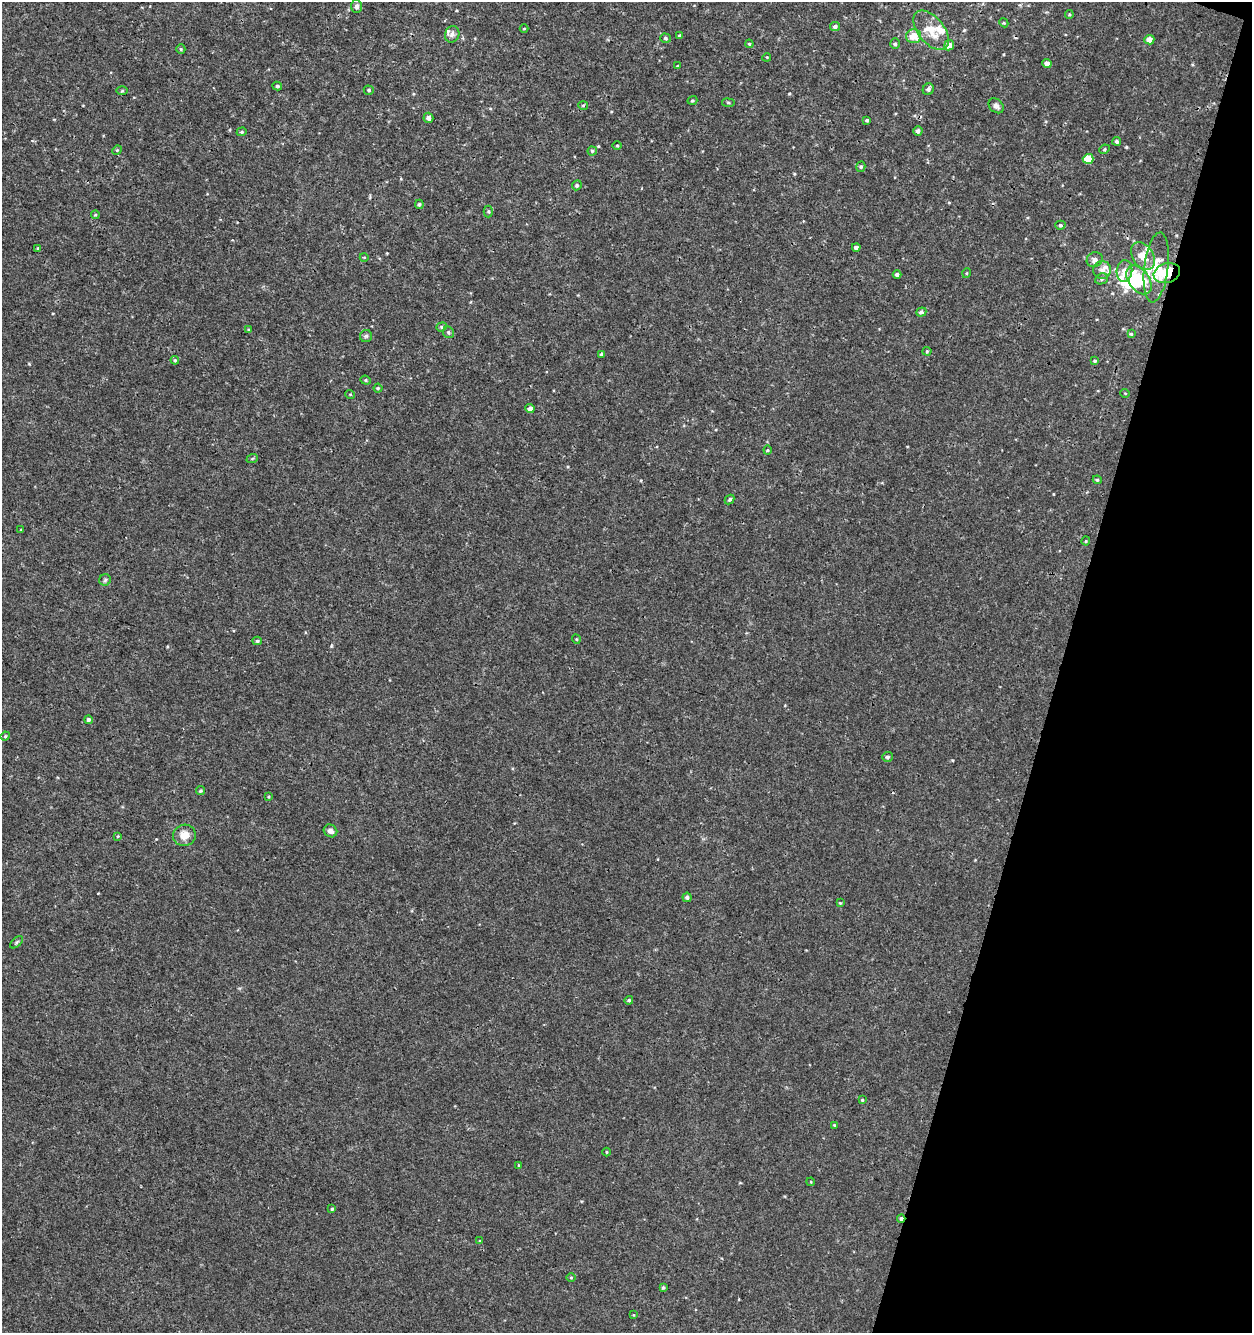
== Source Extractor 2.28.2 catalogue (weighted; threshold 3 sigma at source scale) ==
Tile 8 of 4 x 4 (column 4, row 2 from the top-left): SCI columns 4030-5279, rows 2664-3994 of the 5497 x 5335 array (HDU 1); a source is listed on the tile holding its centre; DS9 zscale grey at full resolution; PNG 1254 x 1335 px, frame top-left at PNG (2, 2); each listed source drawn as its Kron ellipse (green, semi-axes under 4 px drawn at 4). Shown black and unused: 15% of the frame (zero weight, under 3 of 4 exposures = <1% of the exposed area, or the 3 px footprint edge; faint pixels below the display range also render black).
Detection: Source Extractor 2.28.2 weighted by HDU 2 'WHT'; one run over the whole footprint, this tile lists its part. Background 5.26e-04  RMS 8.6e-04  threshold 0.00386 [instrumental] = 3 sigma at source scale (4.5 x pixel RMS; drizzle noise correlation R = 1.50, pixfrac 1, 0.0396/0.0396 arcsec/px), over >= 5 px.
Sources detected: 112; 2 inside a brighter object's white glare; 1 cosmic-ray / hot-pixel residue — neither listed nor drawn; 7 inside a brighter listed object's ellipse — not listed separately; the other 102 listed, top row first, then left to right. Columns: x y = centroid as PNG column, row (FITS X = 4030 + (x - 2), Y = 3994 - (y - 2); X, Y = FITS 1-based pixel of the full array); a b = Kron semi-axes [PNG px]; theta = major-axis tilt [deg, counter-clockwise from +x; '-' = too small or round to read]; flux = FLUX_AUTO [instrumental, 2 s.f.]
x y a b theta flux
356 6 7 5 87 0.25
1069 14 4 4 - 0.09
1004 23 4 3 - 0.08
835 26 5 4 - 0.2
524 28 4 3 - 0.06
931 30 23 13 -51 1.8
452 34 8 7 - 0.32
679 35 4 3 - 0.082
914 36 7 7 - 1.2
666 38 5 4 - 0.15
1149 40 5 4 - 0.66
749 44 4 4 - 0.1
895 44 5 4 - 0.14
949 45 5 5 - 0.45
181 49 5 4 - 0.11
767 57 4 3 - 0.069
1047 63 4 4 - 0.49
678 66 3 3 - 0.09
277 86 5 4 - 0.12
928 89 6 5 - 0.24
369 90 5 4 - 0.13
122 91 5 4 - 0.1
692 100 5 4 - 0.11
728 103 6 3 -8 0.11
583 105 5 3 - 0.082
996 106 8 6 -44 0.29
428 118 5 4 - 0.33
867 120 4 3 - 0.13
918 131 4 4 - 0.27
242 132 5 4 - 0.097
1117 141 4 4 - 0.17
617 145 4 3 - 0.1
1104 149 5 4 - 0.12
117 150 5 4 - 0.087
592 151 4 4 - 0.14
1088 159 5 5 - 1.7
861 167 5 4 - 0.13
577 185 5 4 - 0.14
419 204 4 4 - 0.14
488 211 6 4 -90 0.12
95 215 4 4 - 0.088
1060 225 5 4 - 0.13
856 247 4 3 - 0.24
38 249 4 3 - 0.14
1143 256 15 10 -58 1.3
364 257 4 3 - 0.068
1095 260 8 7 - 0.34
1156 267 35 12 83 2.2
1102 270 9 9 - 0.49
1124 271 11 8 85 0.71
967 273 5 3 - 0.075
1167 273 13 9 16 2.4
897 274 4 4 - 0.21
1102 279 7 5 23 0.18
1139 280 16 10 -53 2.7
921 312 5 4 - 0.22
442 327 5 4 - 0.12
249 330 4 3 - 0.09
448 332 6 5 - 0.16
1131 334 4 4 - 0.11
366 336 6 6 - 0.17
927 351 4 4 - 0.1
601 354 4 3 - 0.13
175 360 4 3 - 0.099
1095 361 4 3 - 0.12
366 380 5 4 - 0.11
378 388 4 4 - 0.11
1125 393 5 3 - 0.061
350 394 5 3 - 0.074
530 409 4 4 - 0.5
768 450 4 4 - 0.098
252 459 6 3 20 0.093
1097 480 4 4 - 0.097
730 499 5 4 - 0.14
21 529 4 2 - 0.053
1086 541 4 4 - 0.086
105 580 6 5 - 0.16
576 639 4 3 - 0.065
257 641 4 4 - 0.11
88 720 4 4 - 0.19
5 736 5 4 - 0.1
887 757 5 5 - 0.19
200 791 4 4 - 0.13
269 797 4 3 - 0.089
331 831 7 6 - 0.39
184 835 11 10 - 0.94
118 836 4 3 - 0.085
687 897 4 4 - 0.23
840 903 4 4 - 0.077
17 942 8 3 42 0.13
629 1000 4 4 - 0.13
862 1100 4 3 - 0.092
834 1125 4 3 - 0.085
607 1152 4 3 - 0.082
518 1165 4 3 - 0.055
811 1182 4 3 - 0.072
332 1209 3 3 - 0.11
901 1218 4 3 - 0.18
480 1241 3 3 - 0.087
571 1278 4 3 - 0.076
663 1288 4 3 - 0.12
634 1315 4 2 - 0.051
Overlapping masked pixels (flux is a lower limit): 2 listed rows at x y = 1167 273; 901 1218